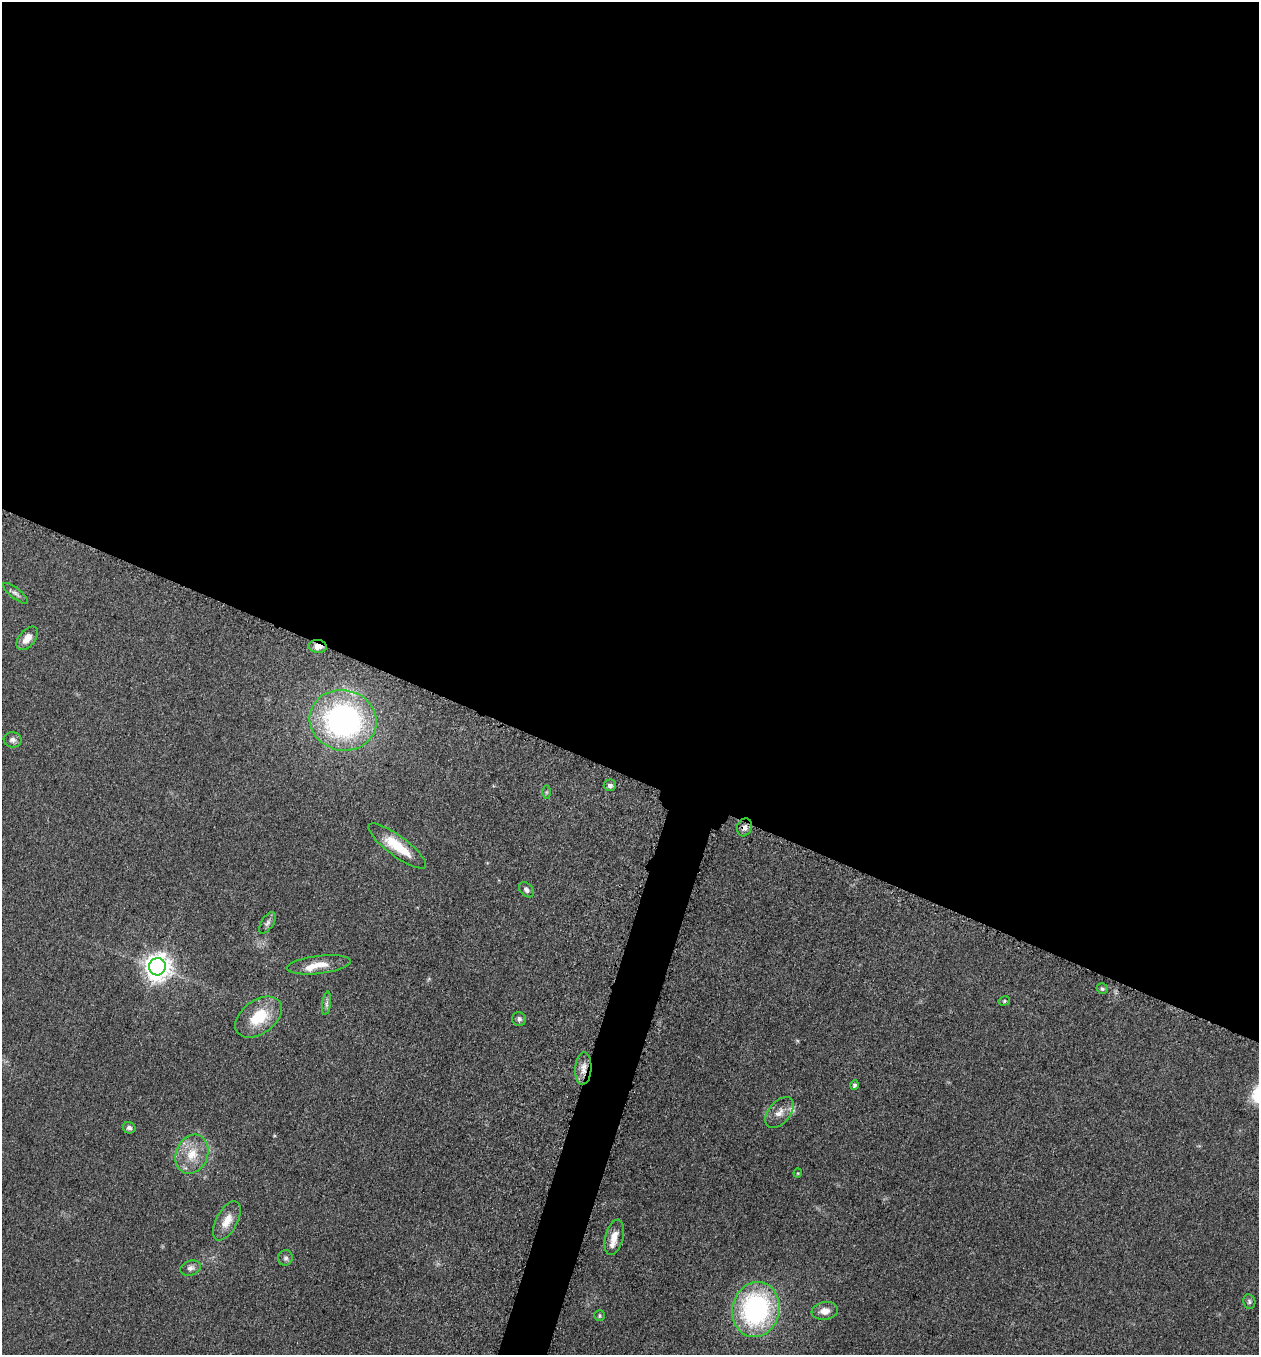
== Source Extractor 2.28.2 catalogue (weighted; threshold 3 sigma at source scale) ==
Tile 3 of 4 x 4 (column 3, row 1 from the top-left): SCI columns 2713-3969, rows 4077-5429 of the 5507 x 5462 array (HDU 1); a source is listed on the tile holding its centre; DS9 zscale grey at full resolution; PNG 1261 x 1357 px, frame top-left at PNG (2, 2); each listed source drawn as its Kron ellipse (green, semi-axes under 4 px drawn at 4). Shown black and unused: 59% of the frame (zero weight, under 3 of 5 exposures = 3% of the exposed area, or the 3 px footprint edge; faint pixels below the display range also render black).
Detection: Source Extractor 2.28.2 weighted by HDU 2 'WHT'; one run over the whole footprint, this tile lists its part. Background 0.0608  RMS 0.0062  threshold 0.0278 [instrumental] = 3 sigma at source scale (4.5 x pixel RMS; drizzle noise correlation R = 1.50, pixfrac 1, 0.05/0.05 arcsec/px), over >= 5 px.
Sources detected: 35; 3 inside a brighter listed object's ellipse — not listed separately; the other 32 listed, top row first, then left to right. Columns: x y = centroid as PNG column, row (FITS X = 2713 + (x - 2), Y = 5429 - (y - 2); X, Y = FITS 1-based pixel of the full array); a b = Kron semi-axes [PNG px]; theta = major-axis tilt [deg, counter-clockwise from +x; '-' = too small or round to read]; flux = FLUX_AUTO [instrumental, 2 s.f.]
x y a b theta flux
15 593 15 5 -38 2.2
27 638 13 8 51 6.1
318 646 9 6 -7 4
343 720 33 30 -14 160
13 740 9 7 -8 2.6
610 785 6 6 - 2.1
546 792 6 4 89 1
744 827 9 7 70 3.2
397 846 35 10 -37 19
526 890 8 6 -47 2.1
267 923 12 6 57 2.2
319 965 32 9 7 9
157 967 8 8 - 680
1102 989 6 5 - 1.2
1004 1001 6 4 16 0.86
327 1003 12 4 81 1.9
259 1017 26 16 36 22
519 1019 7 7 - 1.8
583 1068 16 8 87 5.6
855 1085 4 4 - 1.3
779 1112 18 11 50 5.9
129 1128 6 5 - 1.8
192 1154 20 16 67 14
798 1173 4 4 - 0.65
227 1221 21 10 62 8.5
614 1237 18 9 76 6.6
286 1258 8 7 - 1.9
191 1268 10 7 15 2.6
1249 1302 7 6 - 1.4
756 1309 28 23 76 110
825 1311 13 9 8 5.3
600 1316 5 5 - 1
Overlapping masked pixels (flux is a lower limit): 3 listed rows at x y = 318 646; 744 827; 583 1068